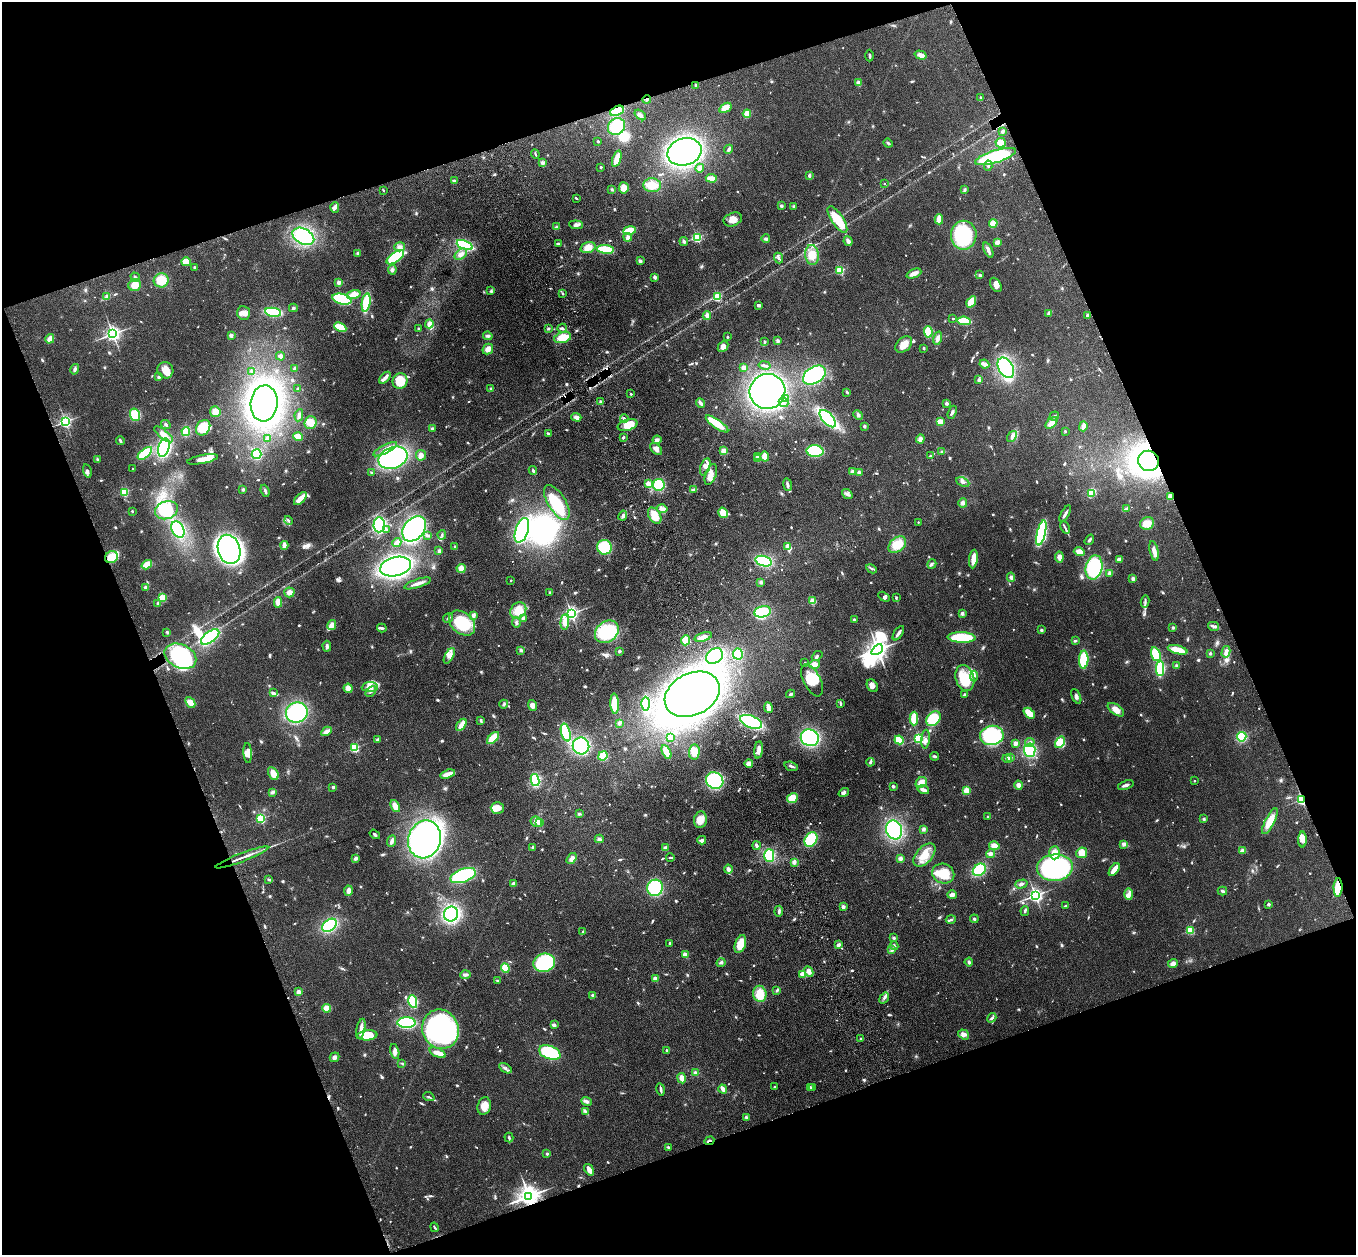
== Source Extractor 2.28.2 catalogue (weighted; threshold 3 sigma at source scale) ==
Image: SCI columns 112-5525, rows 195-5204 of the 5635 x 5524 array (HDU 1 of 3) = the unmasked area's bounding box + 8 px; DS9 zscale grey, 4 x 4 block average (1 PNG px = mean of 4 x 4 image px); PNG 1358 x 1257 px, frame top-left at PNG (2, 2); each listed source drawn as its Kron ellipse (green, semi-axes under 4 px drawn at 4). Shown black and unused: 40% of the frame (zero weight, under 3 of 4 exposures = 6% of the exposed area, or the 3 px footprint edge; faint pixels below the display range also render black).
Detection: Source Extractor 2.28.2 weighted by HDU 2 'WHT'. Background 0.113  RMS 0.007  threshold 0.0313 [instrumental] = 3 sigma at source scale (4.5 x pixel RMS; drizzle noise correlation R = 1.50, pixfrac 1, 0.05/0.05 arcsec/px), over >= 5 px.
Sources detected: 939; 1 too faint to see at this stretch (4 x 4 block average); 18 inside a brighter object's white glare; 5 cosmic-ray / hot-pixel residue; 1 long thin detection or spike segment (spike, bleed or trail) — neither listed nor drawn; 11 coinciding with a brighter row at this scale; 47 inside a brighter listed object's ellipse — not listed separately; of the other 856, all 500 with FLUX_AUTO >= 4.99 (the completeness limit of this list) listed and drawn (356 fainter detections not listed), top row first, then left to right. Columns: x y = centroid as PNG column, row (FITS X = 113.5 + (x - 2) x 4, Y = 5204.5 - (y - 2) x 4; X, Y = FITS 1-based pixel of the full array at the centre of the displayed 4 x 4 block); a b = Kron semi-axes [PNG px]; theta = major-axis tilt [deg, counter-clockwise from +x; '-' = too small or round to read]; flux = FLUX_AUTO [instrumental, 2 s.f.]
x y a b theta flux
869 55 6 2 89 5.9
921 55 6 4 -17 22
858 83 3 3 - 16
696 85 2 2 - 26
981 98 2 2 - 12
647 99 4 3 - 8.4
725 108 7 4 33 38
617 111 7 4 25 96
747 114 4 3 - 60
640 115 6 4 -38 13
616 127 9 8 - 170
1002 131 3 2 - 9.2
598 141 2 2 - 18
888 143 5 2 - 6.7
1001 143 5 5 - 41
729 149 5 3 - 8.6
684 152 17 13 16 970
535 154 5 2 - 5.2
995 157 21 6 17 360
617 159 8 3 70 90
542 162 3 3 - 7
988 166 5 2 - 7.3
601 167 2 2 - 5.1
700 168 4 3 - 18
809 175 3 2 - 12
711 178 6 2 -4 58
454 181 4 3 - 6.3
884 183 2 2 - 6.5
652 185 9 7 -5 58
624 188 6 5 - 40
612 189 3 3 - 5.4
383 190 2 2 - 5
964 190 4 3 - 5.8
576 198 4 2 - 5
781 206 4 3 - 6.3
794 206 3 3 - 7.2
335 207 5 4 - 14
733 219 9 6 22 38
939 219 5 2 - 56
837 220 15 5 -56 120
993 223 4 3 - 77
576 225 7 4 -5 15
556 227 3 3 - 5.1
630 230 6 3 11 110
964 235 14 13 - 300
303 236 11 7 -29 350
628 237 4 3 - 13
697 237 2 2 - 570
766 239 4 3 - 8.4
684 241 4 3 - 8.4
848 241 5 3 - 16
997 242 4 3 - 16
558 244 3 3 - 8.1
465 245 8 3 -23 370
400 247 5 4 - 14
588 247 8 5 18 37
606 249 8 4 -6 110
988 250 8 3 -64 14
357 253 3 3 - 5.4
461 254 7 4 38 23
812 255 10 7 -84 51
395 257 10 5 36 230
778 258 5 2 - 8.3
640 261 4 3 - 9.2
186 262 5 4 - 50
195 267 3 2 - 5
392 270 5 4 - 12
840 270 2 2 - 370
914 274 8 3 23 28
980 275 3 3 - 7.2
135 277 5 3 - 10
655 277 2 2 - 47
161 280 7 7 - 77
339 282 2 2 - 59
135 285 6 5 - 45
996 285 8 5 -60 28
491 291 3 2 - 5.8
563 294 2 2 - 13
354 295 7 4 17 47
106 297 4 2 - 6.8
717 297 2 2 - 360
342 299 10 5 -15 260
366 302 9 4 80 170
971 302 6 3 57 110
758 305 4 2 - 10
293 308 4 3 - 7.2
273 312 8 3 -9 240
244 313 7 6 - 23
1048 313 4 3 - 7.3
707 316 4 3 - 13
1088 316 2 2 - 17
953 319 2 2 - 7.4
964 321 7 3 -6 170
429 324 4 4 - 21
340 327 6 4 -25 78
548 328 3 3 - 6.7
562 328 4 4 - 8.1
418 329 2 2 - 19
928 332 6 4 -87 82
113 334 3 2 - 1700
231 335 2 2 - 67
488 336 5 3 - 8.9
727 337 2 2 - 14
562 338 9 5 17 86
938 338 7 4 75 16
50 339 5 3 - 39
778 341 4 3 - 7.7
764 342 3 2 - 5
904 344 9 6 44 47
723 346 6 4 46 24
923 348 2 2 - 19
488 349 6 4 47 29
280 356 4 4 - 13
984 364 5 2 - 27
765 365 6 2 -12 12
743 368 3 3 - 27
1006 368 11 7 -60 480
75 369 5 3 - 12
295 369 3 3 - 12
165 370 8 7 - 49
252 372 3 3 - 6
814 375 12 8 31 600
159 377 3 3 - 6.8
385 378 7 2 47 28
979 380 2 2 - 34
400 381 8 7 - 98
298 389 3 2 - 7.7
491 389 3 3 - 6.6
767 391 18 17 - 1400
847 392 4 3 - 6.5
631 394 2 2 - 13
786 398 3 3 - 6.8
601 402 2 2 - 43
264 403 18 13 85 1300
700 403 5 3 - 12
783 403 5 3 - 11
946 403 4 3 - 7.8
215 412 5 5 - 27
952 412 7 2 69 9.7
135 415 6 5 - 100
299 415 6 3 80 10
858 415 5 3 - 8.3
1054 416 5 2 - 6
576 417 5 4 - 18
624 418 4 3 - 8.9
828 419 10 5 -48 390
65 421 2 2 - 1000
940 422 3 3 - 64
310 423 6 6 - 40
1051 423 7 4 41 42
166 424 5 3 - 7.8
717 424 13 4 -35 100
627 425 10 5 16 50
865 426 2 2 - 25
1083 426 5 3 - 19
203 428 8 6 52 140
432 429 3 3 - 7.6
186 431 4 4 - 65
1065 431 2 2 - 6
163 434 11 4 -38 32
549 434 2 2 - 22
298 437 5 4 - 42
623 437 3 2 - 7.8
1012 437 6 4 54 14
268 438 4 3 - 8
920 439 4 4 - 16
657 440 4 4 - 14
120 441 4 2 - 8.5
164 448 9 5 75 380
385 449 13 3 28 26
656 449 7 4 -47 23
724 451 4 4 - 28
815 451 8 5 -3 290
942 451 4 3 - 5.5
145 453 8 4 40 150
257 454 5 5 - 170
421 455 5 5 - 20
757 456 2 2 - 19
930 456 3 2 - 11
765 457 5 2 - 56
393 458 15 10 22 530
97 459 3 2 - 5.5
202 459 16 3 11 48
758 459 2 2 - 68
1149 461 10 10 - 910
705 467 9 4 71 21
133 469 2 2 - 8.5
533 470 4 3 - 6.8
87 471 7 3 -76 11
852 472 4 3 - 11
372 473 3 2 - 5.5
859 473 2 2 - 56
711 475 11 5 70 32
963 482 7 3 -24 13
649 484 2 2 - 130
659 485 6 6 - 150
787 485 6 2 -80 12
694 489 4 3 - 6.2
243 490 3 3 - 6.1
265 491 6 2 -70 9.2
124 492 2 2 - 400
1091 493 4 3 - 60
847 494 5 3 - 11
1170 496 4 3 - 18
300 499 8 3 47 51
557 502 20 9 -59 130
963 503 5 4 - 13
1127 508 4 3 - 7.5
662 509 5 3 - 14
166 510 12 9 21 140
132 511 2 2 - 6.1
723 513 5 4 - 43
1065 514 9 2 60 14
623 515 5 3 - 10
655 516 9 5 -56 57
288 520 4 2 - 6.2
918 522 2 2 - 6.7
1147 523 7 6 - 60
379 525 7 6 - 330
1065 527 6 2 -64 7.8
387 529 2 2 - 11
414 529 14 10 48 630
178 530 8 6 -59 190
522 530 13 6 71 960
1041 533 13 4 76 450
427 535 4 3 - 6.3
442 535 5 2 - 6.7
1089 540 6 2 54 9.4
397 542 4 3 - 10
284 545 4 2 - 30
897 545 10 6 40 90
788 546 3 2 - 48
455 547 2 2 - 18
604 547 7 7 - 180
229 549 15 11 -74 780
439 551 4 3 - 7.7
1154 551 10 4 -77 28
1079 552 5 4 - 33
111 557 7 6 - 53
1059 557 5 3 - 29
973 559 9 3 83 55
1119 559 4 3 - 13
764 561 8 5 -18 270
932 564 5 3 - 7.8
147 565 5 3 - 62
396 567 16 9 13 980
1094 567 12 8 77 270
461 568 4 4 - 31
871 569 5 2 - 6.9
1110 573 3 2 - 21
1011 577 5 3 - 13
1133 579 3 3 - 9.3
511 580 2 2 - 8.8
761 582 4 3 - 7.4
418 583 14 3 17 26
146 587 2 2 - 20
289 592 5 5 - 19
550 593 3 3 - 5.2
884 597 6 4 -30 10
162 598 2 2 - 300
896 598 4 2 - 5.6
813 601 3 3 - 44
278 602 5 3 - 35
1145 602 6 2 79 7.4
158 604 3 2 - 11
518 610 9 7 51 69
762 612 8 5 12 150
571 613 2 2 - 1300
962 613 3 3 - 8.2
473 615 2 2 - 40
448 618 5 3 - 7.3
523 618 4 3 - 14
854 620 2 2 - 28
565 622 7 4 84 37
462 623 15 10 -40 200
516 623 5 3 - 10
332 625 5 4 - 22
1213 626 6 2 -14 8.5
1173 627 3 2 - 7.1
382 628 5 3 - 9.8
1041 630 2 2 - 30
167 632 3 2 - 5.7
607 632 13 10 38 250
898 633 8 2 57 14
210 637 11 5 36 360
703 637 9 3 16 21
962 637 14 5 -2 230
686 640 5 4 - 73
1075 641 4 3 - 6.3
327 646 5 3 - 13
521 650 3 3 - 7.3
877 650 6 3 44 3000
1178 650 10 3 -14 86
619 651 3 3 - 6
1226 652 6 3 75 22
1210 653 3 2 - 5
738 654 6 5 - 120
1156 654 7 4 -71 130
180 656 17 11 -25 410
449 656 8 3 62 19
715 656 9 7 34 320
817 656 6 3 41 9
1084 660 9 4 88 130
805 663 2 2 - 17
814 664 5 4 - 31
1177 666 3 3 - 7.3
1160 669 7 3 88 240
974 676 5 3 - 8.8
965 678 13 9 -75 160
812 680 17 8 -63 83
872 686 7 5 -55 17
370 687 8 5 5 27
348 688 4 4 - 27
371 691 6 2 42 8.2
274 693 3 3 - 6.6
692 694 29 21 27 2100
790 694 4 2 - 6.2
964 695 3 3 - 6.6
1076 696 8 2 -65 8.5
190 702 6 4 -48 35
840 703 4 2 - 6.4
504 704 4 3 - 7.4
615 704 10 4 -87 100
646 704 7 3 -90 210
532 705 5 4 - 22
768 708 5 2 - 43
1116 710 9 5 -34 38
297 712 11 10 - 520
1029 713 6 3 -42 100
914 718 7 3 89 91
933 719 8 6 45 140
481 720 4 2 - 5.6
751 722 11 6 -21 420
619 723 4 3 - 9.8
461 725 7 3 58 34
326 731 6 3 29 20
566 732 9 4 -75 190
992 735 12 9 10 450
670 737 3 3 - 58
1242 737 5 4 - 130
493 738 7 4 45 99
810 738 9 8 - 450
919 739 2 2 - 600
926 739 9 3 85 15
377 740 3 3 - 11
899 740 4 3 - 130
1030 742 5 4 - 12
1060 742 6 4 57 70
1015 743 2 2 - 24
581 746 8 8 - 370
354 748 2 2 - 430
759 750 8 3 83 24
1030 750 7 5 -85 280
666 752 7 3 -63 58
694 752 7 5 86 54
248 753 10 4 -87 21
603 756 5 4 - 71
935 756 4 2 - 8.9
1010 758 2 2 - 31
1007 759 4 4 - 11
870 762 4 3 - 7
749 764 4 4 - 24
791 766 7 2 -17 8.9
273 774 7 5 -62 34
448 774 7 3 17 38
535 780 6 4 -80 200
715 781 9 8 - 390
1194 781 2 2 - 9
921 782 6 5 - 32
1019 785 4 4 - 18
1126 785 8 2 20 15
893 786 3 3 - 8.1
333 787 2 2 - 28
923 790 6 3 -16 20
966 791 2 2 - 170
272 792 4 3 - 8.5
844 792 5 4 - 13
792 798 6 4 28 62
1302 799 2 2 - 760
395 806 6 4 -64 36
497 808 6 5 - 47
579 814 3 2 - 7.2
987 817 2 2 - 16
261 818 2 2 - 490
1204 819 3 3 - 5.5
700 820 8 6 81 39
1270 821 14 4 63 62
536 822 6 5 - 18
540 822 2 2 - 120
923 829 4 3 - 11
894 830 9 8 - 350
375 834 6 2 -35 6.5
425 839 19 16 72 1200
599 839 4 3 - 9.6
702 840 4 3 - 16
811 840 8 6 56 200
1302 840 8 4 90 19
392 841 6 3 68 15
1124 845 4 2 - 7.8
757 846 4 2 - 13
994 846 5 4 - 36
533 847 2 2 - 37
665 848 4 3 - 15
1243 851 4 3 - 28
1055 853 6 5 - 46
1082 853 5 5 - 37
991 854 4 4 - 12
769 855 6 5 - 180
924 855 14 8 48 61
242 857 28 2 21 34
670 857 4 2 - 6.4
355 858 4 3 - 9.9
900 858 4 3 - 12
572 859 6 3 55 21
794 862 4 3 - 9.8
1055 868 18 13 4 640
728 869 4 4 - 15
979 870 7 5 39 200
1114 870 7 2 54 60
943 874 11 9 -23 96
463 876 13 6 19 330
269 880 3 3 - 6
514 884 3 3 - 12
1021 884 6 3 17 9.3
1338 887 9 4 89 110
655 888 8 7 - 290
349 891 5 3 - 23
1222 891 5 2 - 7.6
1129 894 5 3 - 17
952 895 4 3 - 17
1035 895 2 2 - 1400
1269 904 2 2 - 29
1065 906 3 2 - 6.6
843 907 2 2 - 58
779 911 5 2 - 9
1025 911 5 2 - 8.1
451 914 7 7 - 430
951 919 5 2 - 6.7
974 919 4 3 - 6.8
329 925 8 5 38 230
1190 930 2 2 - 300
583 931 2 2 - 5.6
894 938 4 3 - 6.3
670 943 2 2 - 5.8
740 944 9 5 70 76
838 945 3 2 - 19
894 946 4 3 - 7.7
892 950 3 2 - 5.1
685 955 2 2 - 130
721 962 4 3 - 8.4
969 962 4 3 - 7.5
544 963 11 9 16 290
1173 964 5 4 - 20
505 968 5 4 - 62
809 971 5 4 - 23
803 974 2 2 - 150
465 975 5 2 - 13
655 979 3 2 - 34
497 981 3 2 - 5.1
777 990 4 3 - 7.8
298 992 3 3 - 19
760 994 8 6 -79 86
593 995 3 2 - 9.8
884 998 6 2 55 8.7
413 1002 6 4 -80 160
327 1008 4 4 - 32
992 1018 5 2 - 9.9
406 1023 9 5 0 320
554 1025 3 2 - 15
361 1029 10 3 78 26
441 1029 20 18 -66 840
964 1034 6 4 -36 19
367 1035 10 5 6 120
861 1039 2 2 - 15
667 1050 2 2 - 15
395 1051 8 4 -76 17
438 1053 9 3 -22 38
550 1053 11 6 -20 280
335 1057 5 4 - 12
402 1063 3 2 - 6
505 1068 7 2 -31 9.9
696 1073 4 3 - 14
682 1078 5 4 - 30
774 1087 2 2 - 11
810 1087 4 3 - 7
812 1088 2 2 - 17
661 1089 6 2 -79 13
723 1089 4 2 - 38
429 1097 6 2 -20 5.3
587 1101 5 2 - 9.3
484 1106 9 6 75 47
585 1111 4 2 - 7.4
746 1117 4 3 - 7.1
509 1138 5 2 - 5.8
709 1141 5 2 - 5
668 1147 3 2 - 7.8
547 1154 2 2 - 26
589 1170 6 3 -55 32
529 1196 3 3 - 4000
434 1227 5 2 - 5.4
Overlapping masked pixels (flux is a lower limit): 8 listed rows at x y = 647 99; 617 111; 1149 461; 1170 496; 1302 799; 1338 887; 709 1141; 529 1196
Diffuse or blended objects may show on this block-average render without a row.